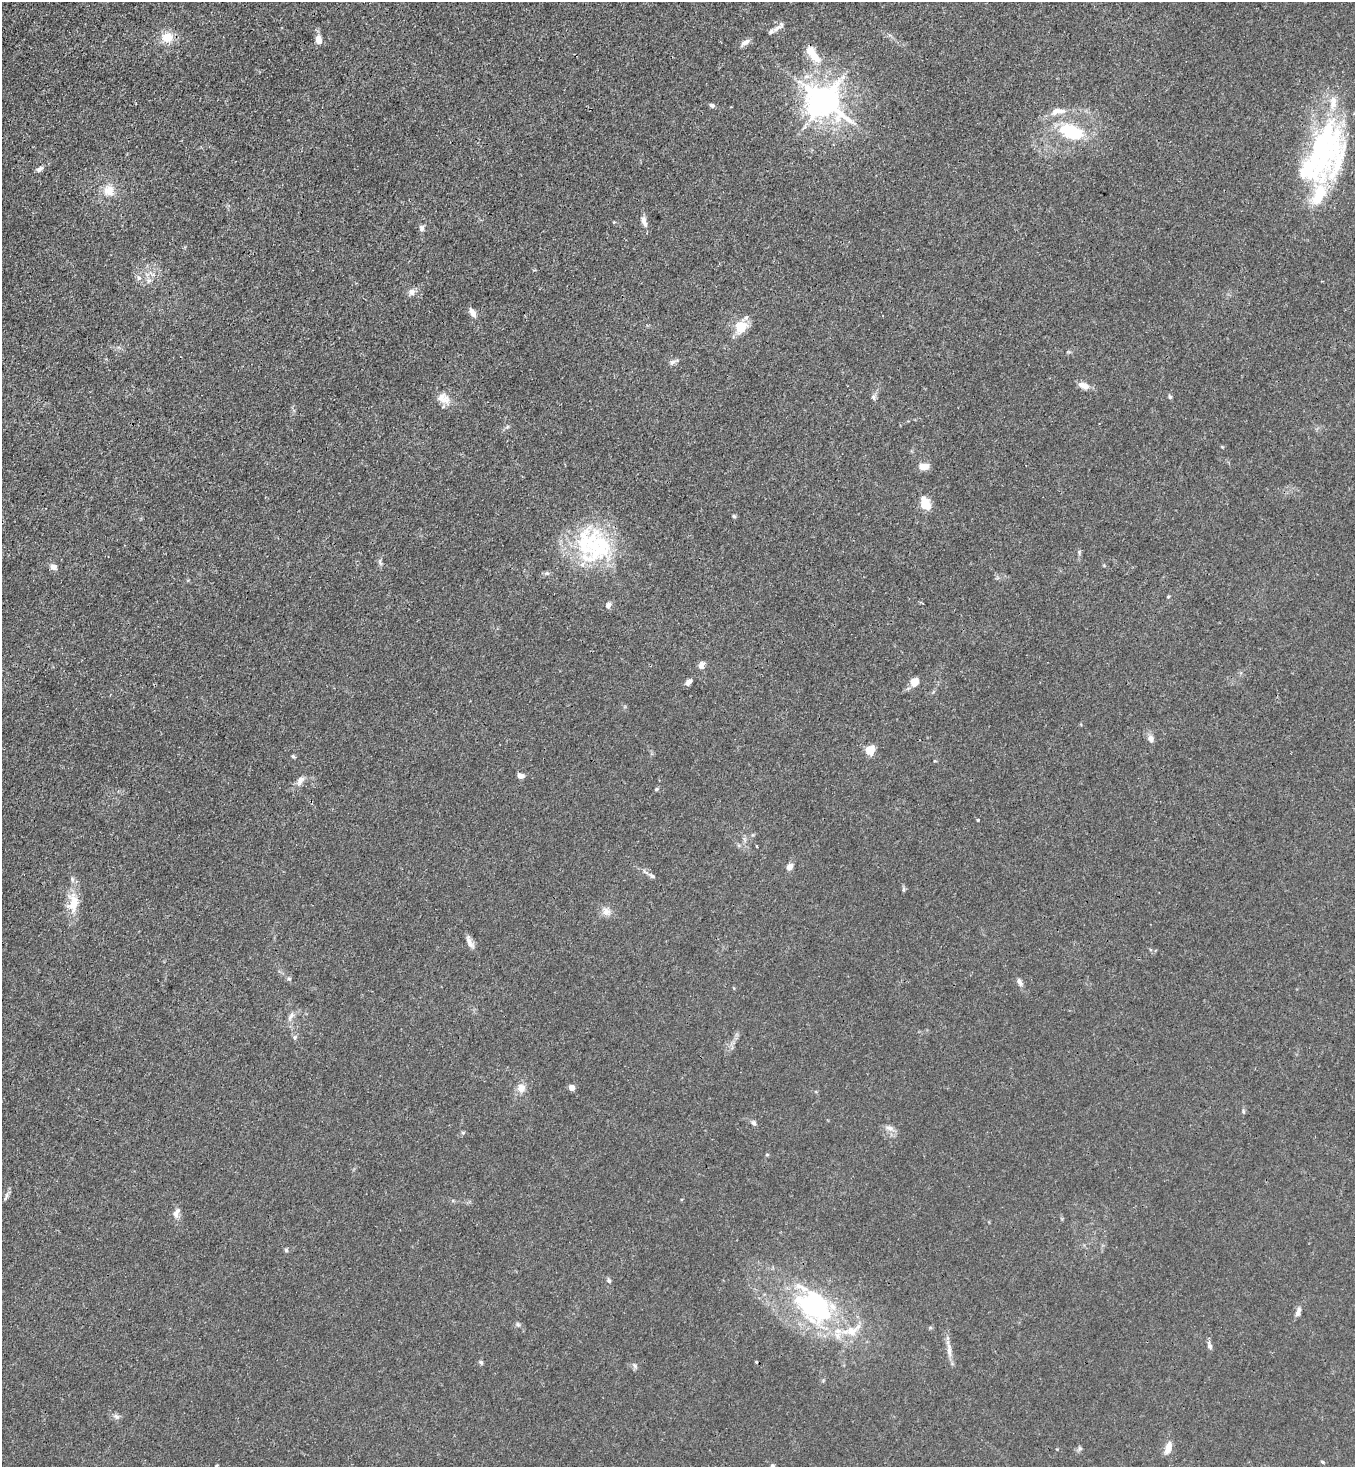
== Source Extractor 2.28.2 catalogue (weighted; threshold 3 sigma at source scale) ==
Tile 11 of 4 x 4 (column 3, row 3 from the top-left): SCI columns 3070-4422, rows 1525-2989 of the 6000 x 5977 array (HDU 1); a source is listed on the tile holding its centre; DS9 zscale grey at full resolution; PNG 1357 x 1469 px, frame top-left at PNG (2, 2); no overlay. Shown black and unused: <1% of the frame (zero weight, under 3 of 4 exposures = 7% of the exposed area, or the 3 px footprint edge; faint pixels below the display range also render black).
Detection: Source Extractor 2.28.2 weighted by HDU 2 'WHT'; one run over the whole footprint, this tile lists its part. Background 0.0193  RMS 0.0026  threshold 0.0116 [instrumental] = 3 sigma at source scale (4.5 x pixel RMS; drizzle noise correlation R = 1.50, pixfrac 1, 0.05/0.05 arcsec/px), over >= 5 px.
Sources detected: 94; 4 inside a brighter object's white glare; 1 cosmic-ray / hot-pixel residue — not listed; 9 inside a brighter listed object's ellipse — not listed separately; the other 80 listed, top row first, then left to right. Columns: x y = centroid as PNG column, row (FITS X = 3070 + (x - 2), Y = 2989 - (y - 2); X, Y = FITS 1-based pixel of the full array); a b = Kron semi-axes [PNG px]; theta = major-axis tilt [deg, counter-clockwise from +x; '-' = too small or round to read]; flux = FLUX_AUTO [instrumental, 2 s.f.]
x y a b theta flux
777 28 17 6 37 1.4
167 37 13 12 - 4.4
319 40 11 7 -83 1.9
745 43 14 6 36 1.2
814 56 20 10 -53 4.6
824 101 10 9 - 480
712 105 6 4 -20 0.67
1058 111 23 9 8 2.9
1071 132 27 15 -21 14
1327 133 52 30 84 28
39 169 9 5 34 0.81
109 190 15 13 -73 3.6
1319 194 33 17 70 10
644 221 16 6 -74 1.5
422 228 8 6 -89 0.79
139 278 8 5 -81 0.81
149 280 8 7 - 1.1
412 292 10 8 53 1.3
472 313 12 6 -60 1.5
741 327 19 15 52 4.9
673 362 14 5 22 0.93
1084 385 12 7 -21 2.3
441 397 16 12 67 2.7
873 397 7 6 - 0.63
1170 397 6 5 - 0.46
507 427 6 4 45 0.46
924 466 11 7 5 2.6
925 503 13 8 -67 5.5
734 516 5 4 - 0.36
594 546 57 24 -49 21
1079 552 7 5 84 0.45
380 562 12 4 -74 0.63
53 567 8 7 - 1.4
1168 596 5 3 - 0.25
608 605 8 6 66 1.1
701 665 9 7 79 1.3
688 682 8 6 40 1.1
914 682 7 5 56 4.5
1150 738 11 8 -70 1.2
870 750 5 5 - 14
293 756 5 4 - 0.37
521 776 8 6 -5 1.2
300 781 15 8 58 1.5
656 789 5 4 - 0.38
978 820 3 3 - 0.25
745 840 9 4 -71 0.61
757 846 3 2 - 0.23
789 867 9 6 51 1.4
652 876 9 5 -30 0.73
903 889 6 4 88 0.43
73 903 30 15 88 5.9
606 911 14 10 -50 1.9
469 942 16 6 -67 1.6
289 979 6 5 - 0.46
1020 982 12 6 -56 0.99
291 1016 15 6 59 1.2
295 1037 7 6 - 0.59
521 1088 11 10 - 2.2
572 1088 4 4 - 3.1
1243 1111 6 4 -89 0.38
754 1123 8 6 -55 0.66
890 1128 12 7 -21 1.4
767 1155 5 3 - 0.27
6 1196 14 4 72 0.74
176 1213 15 8 72 1.6
286 1250 5 5 - 0.41
609 1281 7 5 -63 0.56
815 1306 50 35 -38 40
1298 1311 13 6 71 1.2
518 1324 7 5 -22 0.54
1210 1345 13 5 -73 0.78
949 1349 27 6 -83 2.2
481 1362 7 5 -68 0.45
634 1365 8 4 -59 0.57
116 1416 9 6 -27 0.86
1080 1448 8 5 73 0.54
1168 1448 15 7 71 2.5
1322 1462 6 4 -22 0.32
216 1466 3 3 - 0.3
772 1466 8 6 56 0.75
Isophote crosses this tile's border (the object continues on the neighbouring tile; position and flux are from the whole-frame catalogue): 2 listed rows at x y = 216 1466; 772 1466